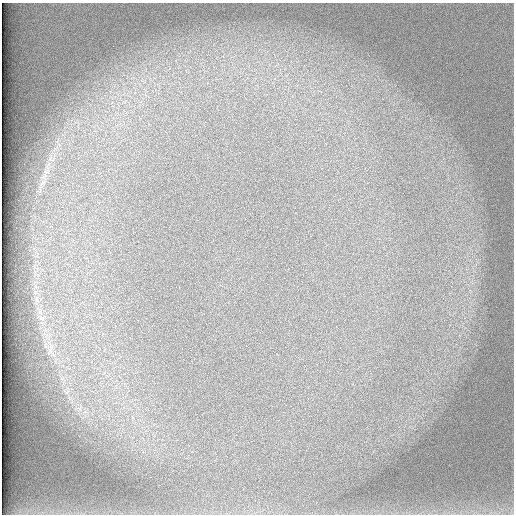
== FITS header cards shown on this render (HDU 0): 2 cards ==
NAXIS1  =                  512 /
NAXIS2  =                  512 /

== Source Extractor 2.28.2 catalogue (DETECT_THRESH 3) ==
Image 512 x 512 px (HDU 0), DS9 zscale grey, 1 PNG px = 1 image px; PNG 516 x 516 px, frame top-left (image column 1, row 512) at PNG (2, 3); no overlay
Background 99.5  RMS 3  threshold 9.06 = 3 sigma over >= 5 px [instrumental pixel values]
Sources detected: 3; all 3 listed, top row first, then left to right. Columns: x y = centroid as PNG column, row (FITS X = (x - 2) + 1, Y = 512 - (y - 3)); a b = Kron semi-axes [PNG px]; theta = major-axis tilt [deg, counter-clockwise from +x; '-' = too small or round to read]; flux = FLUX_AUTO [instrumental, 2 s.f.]
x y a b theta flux
42 318 9 3 -45 460
50 349 15 6 68 1300
67 392 8 4 45 520